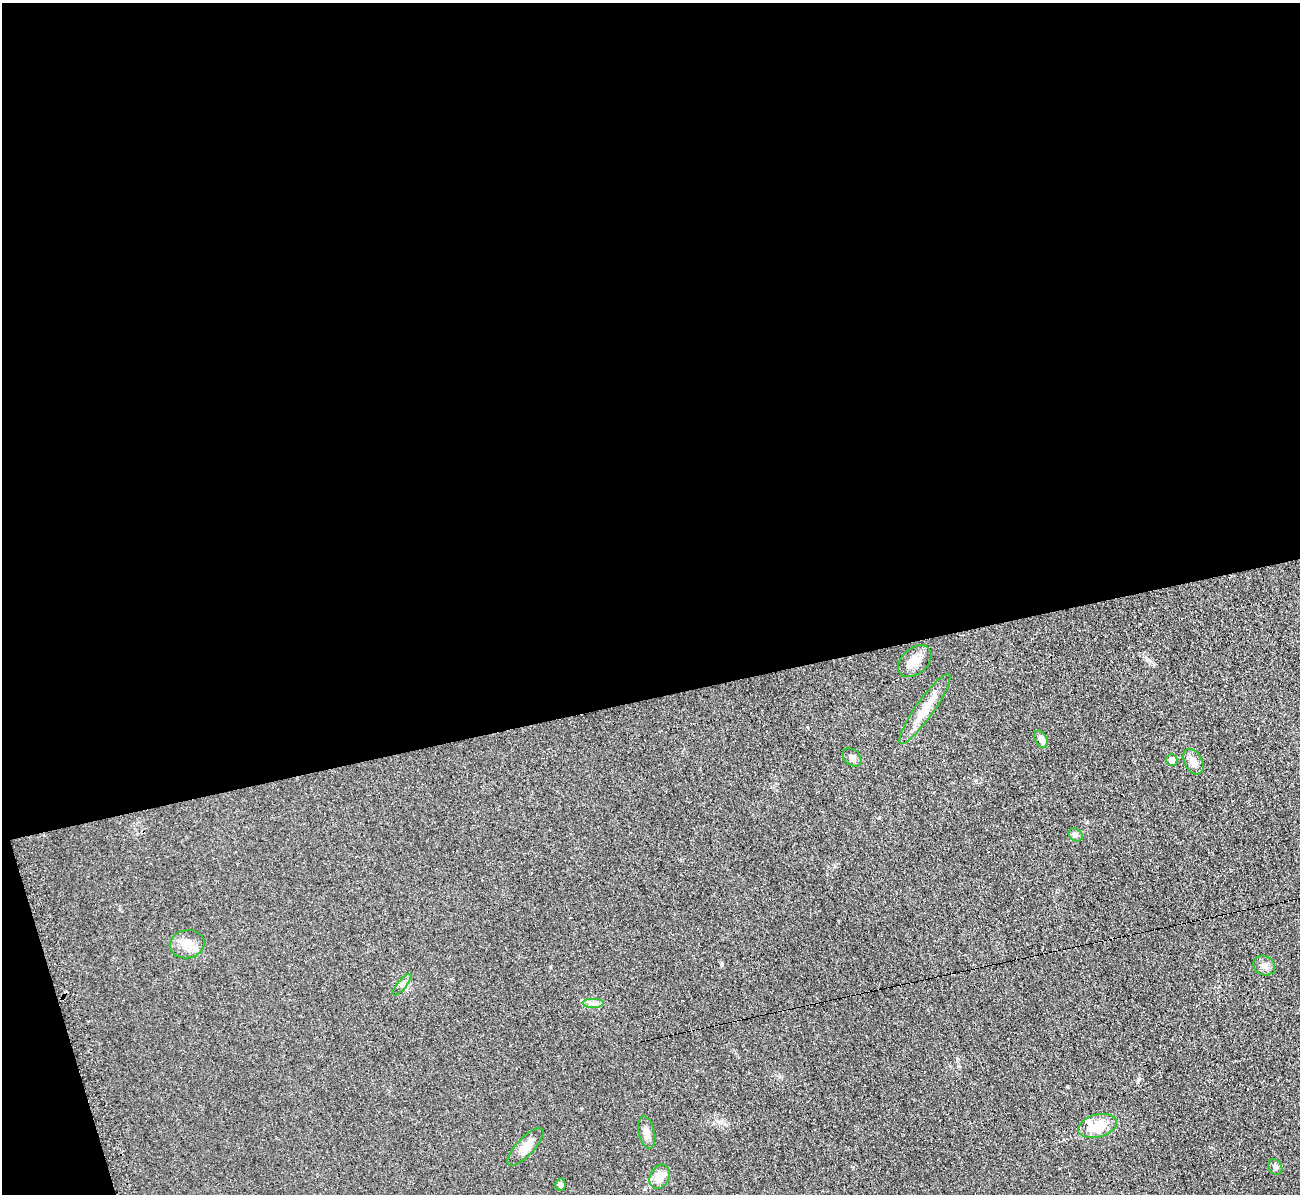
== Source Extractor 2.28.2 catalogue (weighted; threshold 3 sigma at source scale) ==
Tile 1 of 4 x 4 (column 1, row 1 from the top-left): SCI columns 9-1306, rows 3718-4909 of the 5221 x 5176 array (HDU 1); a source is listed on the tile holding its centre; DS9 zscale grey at full resolution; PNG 1302 x 1196 px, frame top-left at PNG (2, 3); each listed source drawn as its Kron ellipse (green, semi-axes under 4 px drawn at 4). Shown black and unused: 60% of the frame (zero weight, under 2 of 3 exposures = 2% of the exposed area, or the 3 px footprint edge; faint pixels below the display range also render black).
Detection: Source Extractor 2.28.2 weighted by HDU 2 'WHT'; one run over the whole footprint, this tile lists its part. Background 0.0633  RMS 0.0099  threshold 0.0444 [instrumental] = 3 sigma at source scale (4.5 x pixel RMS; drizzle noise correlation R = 1.50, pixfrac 1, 0.05/0.05 arcsec/px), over >= 5 px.
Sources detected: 20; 2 cosmic-ray / hot-pixel residue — neither listed nor drawn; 1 inside a brighter listed object's ellipse — not listed separately; the other 17 listed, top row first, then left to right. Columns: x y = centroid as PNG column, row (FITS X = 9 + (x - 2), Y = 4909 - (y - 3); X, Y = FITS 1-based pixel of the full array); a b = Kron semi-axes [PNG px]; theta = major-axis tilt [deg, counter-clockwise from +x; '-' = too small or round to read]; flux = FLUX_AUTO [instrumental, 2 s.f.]
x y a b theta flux
915 661 19 13 42 12
925 709 42 9 55 20
1041 739 9 6 -60 4.7
852 757 11 7 -44 3.7
1172 760 6 5 - 9.7
1193 762 14 9 -61 8.5
1076 835 8 6 -36 2.2
187 944 17 14 8 12
1264 966 11 9 -29 5.5
402 985 13 4 51 3
593 1003 11 5 0 3.5
1097 1126 20 11 14 23
646 1132 16 7 -78 5.9
525 1147 24 9 47 12
1275 1167 8 6 -58 3.1
660 1177 12 9 61 11
560 1185 6 5 - 2.4
Unlisted compact peaks at least as high as the median listed source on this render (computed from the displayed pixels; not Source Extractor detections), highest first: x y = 722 964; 1138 1079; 959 1066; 1087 822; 550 967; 835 866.